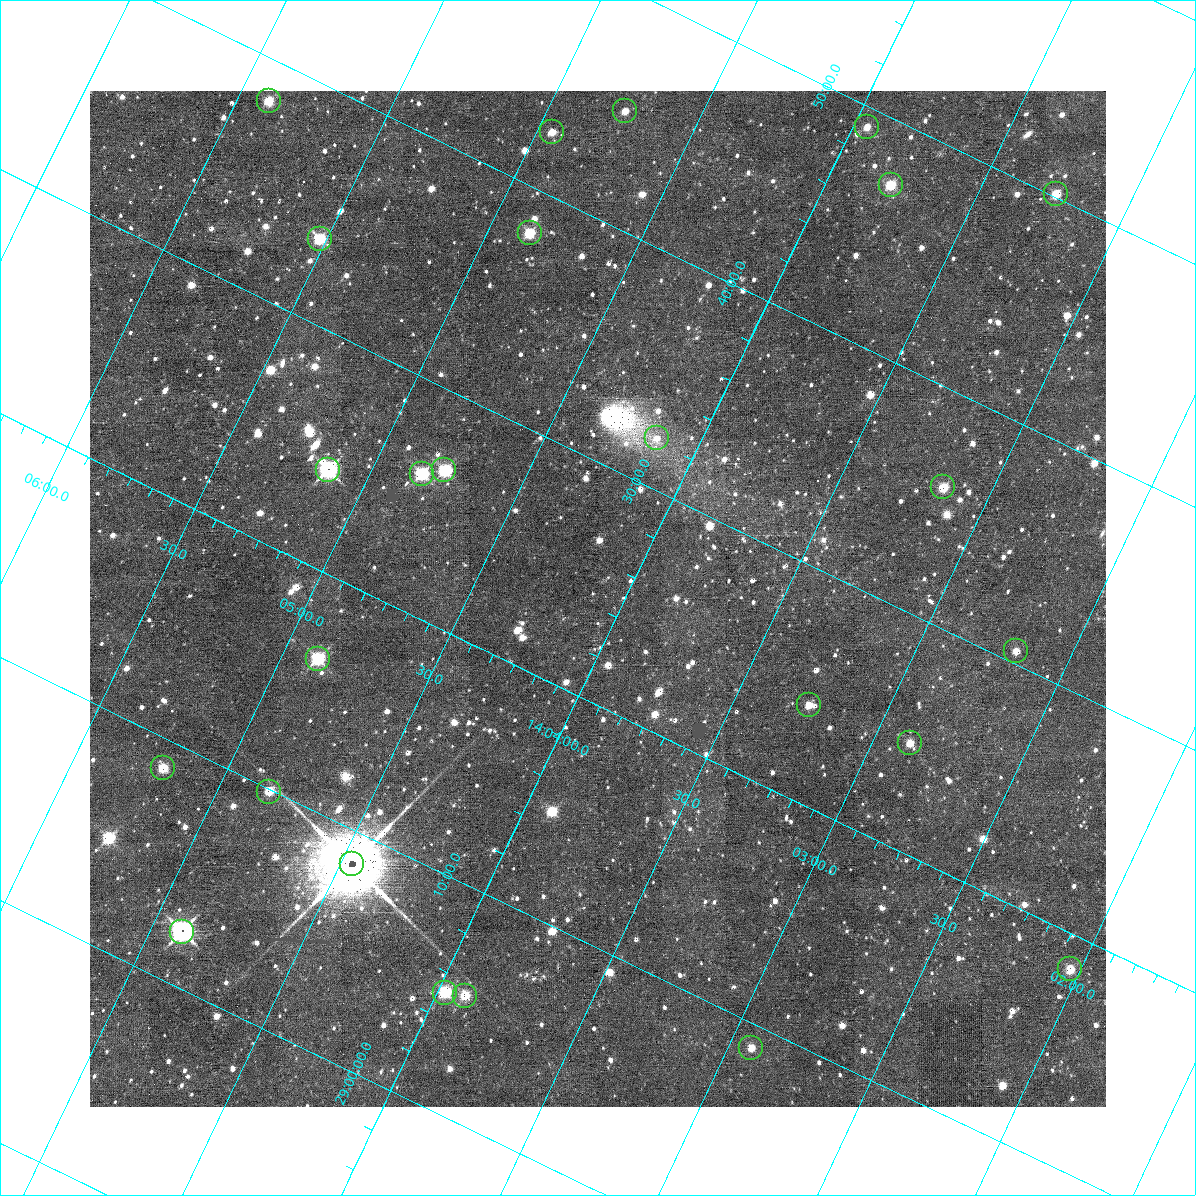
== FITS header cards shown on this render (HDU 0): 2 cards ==
NAXIS1  =                 1016 / length of data axis 1
NAXIS2  =                 1016 / length of data axis 2

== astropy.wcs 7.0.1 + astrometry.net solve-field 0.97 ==
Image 1016 x 1016 px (HDU 0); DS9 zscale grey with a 90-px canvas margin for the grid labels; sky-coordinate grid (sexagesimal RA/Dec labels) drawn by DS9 from the SOLVED WCS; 25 Tycho-2 reference stars matched to detected sources circled (green)
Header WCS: RA---SIN-SIP/DEC--SIN-SIP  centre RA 14:04:05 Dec +29:24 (211.02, +29.41 deg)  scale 2.76 arcsec/px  FOV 46.7' x 46.4'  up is +26 deg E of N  parity normal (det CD < 0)
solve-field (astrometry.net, Tycho-2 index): VERIFIED the header's WCS against the Tycho-2 star catalogue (verified at 3 index scales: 18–25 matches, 2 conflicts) and refined it, rather than solving blind
Solved WCS: RA---TAN-SIP/DEC--TAN-SIP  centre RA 14:04:05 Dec +29:24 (211.02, +29.41 deg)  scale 2.76 arcsec/px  FOV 46.7' x 46.4'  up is +26 deg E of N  parity normal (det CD < 0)
The solver's refit moves the header's centre by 0.61 arcsec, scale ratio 0.9995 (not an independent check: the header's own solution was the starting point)
Tycho-2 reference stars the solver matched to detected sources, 25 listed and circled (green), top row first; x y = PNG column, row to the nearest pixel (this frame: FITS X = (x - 90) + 1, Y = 1016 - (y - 91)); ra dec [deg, ICRS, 3 dp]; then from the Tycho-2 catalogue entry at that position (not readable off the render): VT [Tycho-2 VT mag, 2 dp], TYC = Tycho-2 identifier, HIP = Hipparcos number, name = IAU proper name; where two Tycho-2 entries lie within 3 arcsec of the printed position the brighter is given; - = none
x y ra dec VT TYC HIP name
269 101 211.474 +29.637 10.96 2012-1140-1 - -
625 111 211.187 +29.749 12.56 2012-822-1 - -
867 127 210.988 +29.819 12.17 2012-461-1 - -
552 132 211.237 +29.710 12.16 2012-701-1 - -
891 185 210.947 +29.787 12.10 2012-868-1 - -
1056 194 210.812 +29.836 12.26 2012-945-1 - -
530 233 211.216 +29.634 12.11 2012-544-1 - -
320 239 211.380 +29.560 10.14 2012-904-1 - -
657 438 211.036 +29.536 12.06 2012-1123-1 - -
328 470 211.284 +29.405 10.52 2012-1011-1 - -
444 470 211.192 +29.443 11.90 2012-1055-1 - -
422 474 211.208 +29.434 10.86 2012-566-1 - -
943 487 210.790 +29.597 11.17 2012-1004-1 - -
1016 651 210.670 +29.509 11.86 2012-260-1 - -
318 659 211.220 +29.272 10.03 2012-937-1 - -
809 705 210.814 +29.404 11.58 2012-739-1 - -
910 743 210.719 +29.411 12.05 2012-916-1 - -
163 768 211.301 +29.145 11.38 2012-238-1 - -
269 792 211.208 +29.165 11.87 2012-781-1 - -
352 864 211.115 +29.143 8.09 2012-259-1 68765 -
182 932 211.224 +29.039 9.45 2012-722-1 68793 -
1070 969 210.508 +29.308 11.42 2012-863-1 - -
445 993 210.993 +29.085 11.86 2012-247-1 - -
465 996 210.977 +29.090 11.13 2012-674-1 - -
751 1048 210.731 +29.149 13.59 2012-602-1 - -